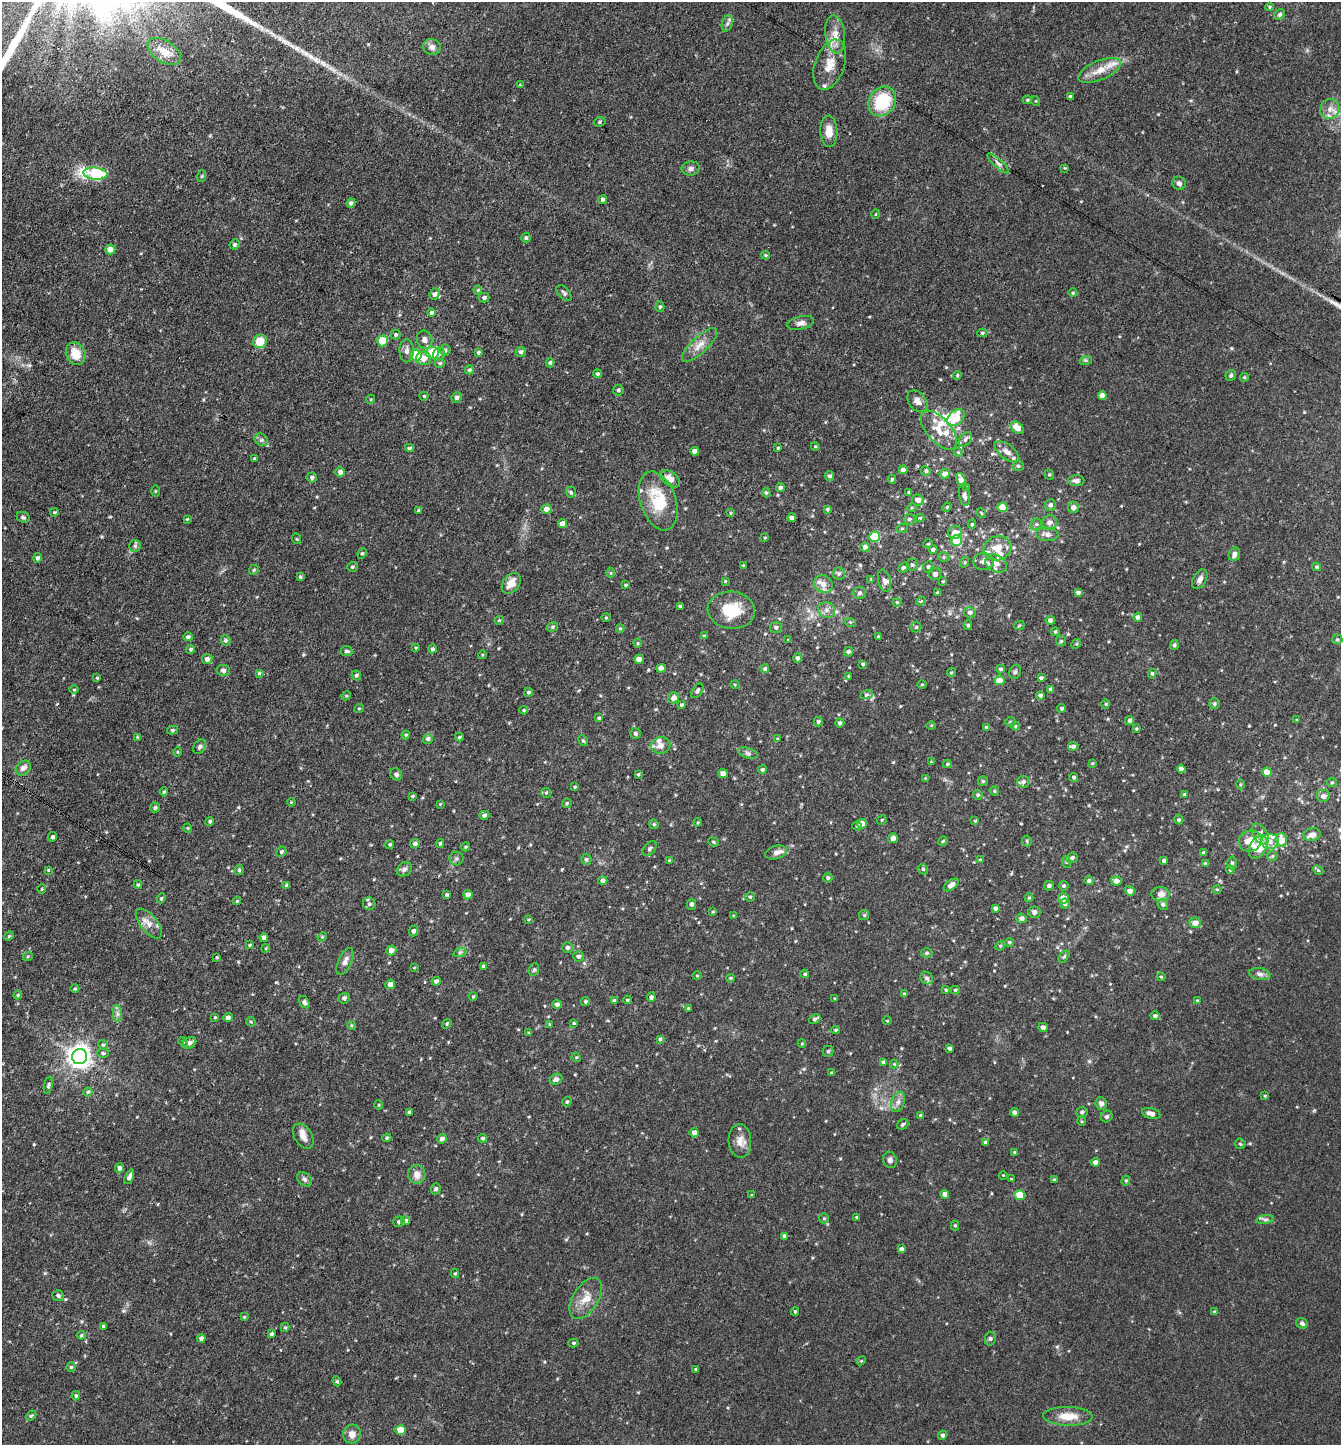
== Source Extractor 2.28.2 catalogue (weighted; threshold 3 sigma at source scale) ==
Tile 11 of 4 x 4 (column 3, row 3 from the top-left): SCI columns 2960-4298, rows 1444-2886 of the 5782 x 5773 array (HDU 1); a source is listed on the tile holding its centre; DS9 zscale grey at full resolution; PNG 1343 x 1447 px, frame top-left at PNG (2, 2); each listed source drawn as its Kron ellipse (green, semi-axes under 4 px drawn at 4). Shown black and unused: <1% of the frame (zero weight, under 3 of 4 exposures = <1% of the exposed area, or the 3 px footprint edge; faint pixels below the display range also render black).
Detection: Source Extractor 2.28.2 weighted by HDU 2 'WHT'; one run over the whole footprint, this tile lists its part. Background 0.118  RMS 0.0077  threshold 0.0347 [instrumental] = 3 sigma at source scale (4.5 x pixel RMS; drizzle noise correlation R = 1.50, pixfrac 1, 0.05/0.05 arcsec/px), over >= 5 px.
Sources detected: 527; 1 long thin detection or spike segment (spike, bleed or trail) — neither listed nor drawn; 28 inside a brighter listed object's ellipse — not listed separately; the other 498 listed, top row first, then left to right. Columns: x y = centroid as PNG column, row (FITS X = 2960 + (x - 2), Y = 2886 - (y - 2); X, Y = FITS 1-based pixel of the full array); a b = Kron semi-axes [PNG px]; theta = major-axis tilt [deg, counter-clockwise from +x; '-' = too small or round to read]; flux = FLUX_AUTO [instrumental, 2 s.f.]
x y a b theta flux
1270 7 4 4 - 0.93
1280 15 6 5 - 1.9
727 24 8 5 71 2.1
835 35 19 10 -83 8.6
432 47 8 8 - 3.7
164 51 19 11 -32 8.2
830 65 26 14 71 14
1099 70 23 9 23 11
520 85 4 3 - 0.64
1070 96 4 4 - 0.98
1027 100 4 3 - 0.94
882 101 16 13 58 35
1036 101 5 3 - 0.6
1330 109 10 9 - 5.8
600 122 6 4 25 1.1
829 131 16 8 -87 9.4
998 163 14 3 -42 2.3
1065 168 4 3 - 0.61
691 169 9 7 8 2.6
95 174 12 6 -6 78
202 176 6 3 71 0.88
1179 183 7 6 - 2.3
602 199 5 4 - 1.7
351 203 4 4 - 1.8
875 214 4 3 - 0.65
526 238 5 4 - 1.3
234 244 5 5 - 1.5
110 250 5 5 - 5.9
766 255 4 4 - 0.79
478 290 4 4 - 0.76
564 293 9 5 -46 1.9
1073 293 4 3 - 0.73
435 294 6 5 - 2.5
484 298 5 5 - 1.8
660 307 5 4 - 1.4
432 313 4 4 - 1.9
801 323 13 6 14 3.2
982 333 5 4 - 1.2
396 335 5 5 - 1.2
425 340 9 7 -69 3.8
260 341 7 7 - 12
383 341 5 5 - 24
700 345 23 8 43 8.3
445 350 5 5 - 1.5
407 351 11 7 -88 3.7
478 352 4 4 - 1.2
521 352 5 5 - 2.1
432 353 6 6 - 24
76 354 12 9 -66 12
439 354 7 5 63 2
416 355 6 5 - 20
424 358 7 6 - 7.4
1086 360 6 4 18 1.1
440 363 5 4 - 1.2
550 363 4 3 - 1.2
469 370 5 4 - 1.5
597 374 4 4 - 1.5
957 375 4 3 - 0.89
1231 375 5 5 - 1.4
1244 377 4 3 - 1
618 390 5 5 - 1.4
1102 395 4 4 - 4.4
424 396 4 4 - 0.84
457 398 5 5 - 2.1
371 399 4 3 - 0.62
917 401 12 8 -51 4.6
956 418 10 7 41 20
1017 428 7 5 -45 7.9
939 430 23 12 -49 13
965 439 8 5 52 2.6
261 440 7 6 - 1.8
815 446 4 3 - 0.72
409 448 4 3 - 1.3
778 448 4 3 - 0.86
695 451 4 4 - 4.3
958 452 5 3 - 0.83
1007 452 14 7 -38 4.4
254 458 4 3 - 0.76
1018 466 5 4 - 1.3
903 470 4 4 - 3.3
926 471 5 4 - 1.5
340 472 5 4 - 2.8
945 474 5 5 - 3.9
1049 475 5 4 - 1.2
830 476 5 4 - 1.7
312 477 5 5 - 1.7
670 479 11 6 -37 6.5
892 479 4 3 - 1.2
961 479 6 4 -70 5
1076 481 8 5 1 2.4
967 487 4 3 - 0.92
780 488 4 4 - 2
155 491 5 3 - 0.71
571 492 5 5 - 1.2
909 492 4 3 - 0.83
766 493 4 4 - 0.97
964 495 10 5 -80 2.8
918 500 6 5 - 3.7
658 501 30 17 -71 31
1050 505 6 5 - 2.5
912 507 4 3 - 0.73
947 507 4 3 - 0.71
1002 507 5 5 - 12
1073 507 5 5 - 3.7
546 509 5 5 - 4.5
827 509 4 3 - 1.1
419 510 4 4 - 1.3
54 512 4 3 - 0.82
731 513 4 4 - 0.8
981 513 5 3 - 0.69
23 517 6 5 - 1.5
792 518 4 4 - 3.3
920 518 4 4 - 0.76
187 519 4 3 - 0.74
909 519 5 5 - 1.7
1049 523 7 7 - 3.5
562 524 4 4 - 5.2
972 524 4 4 - 0.93
1036 524 6 5 - 1.4
902 528 6 3 19 0.79
955 533 7 6 - 7.3
1047 534 11 7 -4 4.2
765 537 3 2 - 0.68
875 537 5 5 - 38
297 539 5 3 - 0.71
957 541 5 5 - 25
928 544 5 3 - 0.7
135 546 6 5 - 1.4
865 547 4 4 - 3.6
998 548 14 12 18 11
933 549 4 4 - 1.9
362 553 5 4 - 1.1
1234 554 7 5 70 3
944 557 5 5 - 1.3
37 558 5 4 - 1.9
965 562 5 3 - 0.86
984 562 10 8 1 4.1
996 563 11 8 -28 5.2
744 565 3 3 - 0.9
912 565 6 5 - 1.6
352 567 5 4 - 1.2
904 567 6 4 41 1.4
928 567 6 5 - 1.9
1317 567 4 3 - 1.3
254 570 5 4 - 1.2
611 573 5 3 - 0.83
839 574 6 6 - 1.8
935 574 6 6 - 2.7
300 577 4 4 - 1.2
871 579 4 4 - 0.68
1200 579 10 6 60 3.4
725 581 3 3 - 0.86
885 581 11 6 -75 2.6
943 581 3 3 - 0.77
511 583 11 8 51 7.9
823 584 9 8 - 5.9
625 585 4 3 - 0.81
859 593 6 6 - 2
938 593 4 4 - 1.4
1078 593 4 3 - 1.8
921 601 5 3 - 0.94
897 602 4 3 - 0.67
680 606 3 3 - 1.2
731 610 23 18 -6 24
826 610 9 8 - 3.7
970 612 6 5 - 2.1
1138 617 4 4 - 2.7
606 618 5 3 - 0.67
499 620 4 4 - 0.88
1050 620 4 4 - 3
850 622 5 3 - 0.93
968 625 5 4 - 1.1
1019 626 5 3 - 0.81
552 627 6 4 17 1.2
776 627 6 5 - 1.8
916 627 5 5 - 1.3
620 628 4 4 - 0.9
1055 632 4 4 - 0.98
704 636 4 4 - 0.9
188 637 5 4 - 1.9
878 637 3 3 - 1.1
1337 639 5 5 - 1
225 640 5 5 - 1.5
788 640 4 3 - 0.67
1061 641 5 5 - 1.2
638 643 4 4 - 0.86
1076 644 5 4 - 0.86
1174 645 5 4 - 1.5
416 648 3 3 - 0.71
191 649 4 4 - 1.2
432 649 4 4 - 1.6
347 651 6 5 - 1.9
849 652 5 4 - 1.7
482 655 4 3 - 0.67
798 658 5 4 - 1.8
207 659 5 5 - 2.9
639 659 5 4 - 5.3
863 664 4 3 - 1.2
661 668 4 4 - 4.6
765 668 4 4 - 1.5
1001 669 4 4 - 1.7
223 670 7 5 -11 2.3
951 672 5 4 - 0.9
1015 672 7 5 73 1.7
259 673 4 4 - 0.86
1152 674 5 4 - 1.2
356 675 5 4 - 1.3
848 676 4 4 - 0.67
97 678 4 4 - 0.7
1041 678 4 3 - 1.5
999 680 5 5 - 7.7
922 684 5 3 - 0.69
735 685 5 3 - 0.73
1051 689 4 4 - 1.5
74 690 4 3 - 0.59
697 691 8 5 54 1.9
528 692 4 4 - 1.2
866 695 7 3 19 1.1
1040 695 4 4 - 1.9
346 696 5 4 - 0.73
674 698 6 5 - 4.6
1106 704 5 3 - 0.75
1214 704 5 5 - 1.3
682 705 4 4 - 1.5
359 708 5 3 - 0.69
1062 708 4 4 - 1.4
524 710 4 3 - 0.87
599 718 4 3 - 1
1130 720 4 4 - 2
1297 720 3 3 - 0.63
818 722 5 4 - 1.5
1011 722 5 5 - 1.1
840 723 5 4 - 2
931 725 5 3 - 0.71
1015 726 4 4 - 0.96
986 727 4 4 - 1.3
1136 729 3 3 - 0.95
172 730 5 4 - 1.1
635 733 5 5 - 1.7
406 735 4 3 - 0.97
137 737 4 3 - 0.75
459 737 4 3 - 1.1
428 739 5 5 - 2
777 739 4 4 - 0.86
583 741 5 4 - 1.1
661 745 9 8 - 4.9
1073 746 5 4 - 1.7
199 747 8 5 59 1.9
177 752 5 3 - 0.69
748 753 10 5 -18 2.1
931 762 4 4 - 0.62
1092 763 3 2 - 0.71
947 764 4 3 - 1.1
23 768 8 6 43 4
1181 769 4 4 - 3.6
762 770 4 4 - 1.4
1267 772 4 4 - 9.2
723 773 5 4 - 4.9
396 774 6 5 - 2
638 774 4 3 - 1
1074 777 4 4 - 1.4
925 778 4 4 - 0.58
983 781 5 5 - 1.2
1023 782 6 6 - 2.1
1332 782 5 4 - 1
1240 784 5 3 - 0.86
575 787 4 3 - 0.91
994 791 5 4 - 1.1
164 792 4 4 - 1.1
546 793 5 5 - 1.2
1184 794 4 3 - 0.76
978 795 5 4 - 1.3
412 796 4 3 - 0.8
1323 796 7 6 - 3.3
291 802 4 3 - 0.62
567 803 4 4 - 1.2
440 804 3 3 - 0.55
155 808 5 5 - 1.5
484 815 5 4 - 1.8
882 820 5 4 - 0.88
1179 820 5 4 - 1.3
210 821 4 4 - 1.3
975 821 4 4 - 0.88
698 822 4 3 - 0.75
654 824 5 4 - 1.1
862 824 5 4 - 6.6
857 826 5 3 - 0.97
188 828 5 4 - 0.84
1260 834 12 6 -58 5.2
1312 835 9 6 15 4.8
52 837 5 4 - 1.4
893 838 5 5 - 3.9
1281 840 7 5 -87 10
943 841 5 4 - 0.87
1027 841 5 5 - 1.1
1250 841 12 10 25 14
713 842 5 4 - 0.97
1270 842 8 7 - 4.2
440 843 4 3 - 1.1
390 844 4 4 - 1.2
415 844 5 4 - 2.1
466 847 4 3 - 0.73
1258 847 13 8 59 20
650 849 8 5 48 1.7
281 852 5 5 - 1.5
776 852 11 6 16 3.7
1204 853 4 4 - 1.6
1272 856 5 5 - 1.2
1072 858 6 5 - 2.1
457 859 7 7 - 1.8
586 859 6 5 - 1.4
980 860 4 3 - 1.2
1164 860 4 3 - 1.9
669 861 3 3 - 0.78
1066 862 6 3 -71 0.92
1232 863 6 4 90 1.6
1205 864 4 3 - 1
404 869 8 6 37 2.2
923 869 6 4 -45 1.1
48 870 3 3 - 0.65
239 870 5 4 - 0.96
1230 870 4 4 - 0.82
1318 870 5 4 - 0.99
828 878 5 4 - 1.5
603 881 4 4 - 2.4
1089 881 5 4 - 1.8
1116 881 5 4 - 4.6
138 885 4 4 - 0.9
287 885 4 4 - 1.4
951 885 8 5 35 4.9
1049 886 5 4 - 1.8
1064 886 5 4 - 1.4
42 889 4 4 - 0.76
1217 889 5 3 - 0.7
1130 891 5 4 - 3.8
1161 894 9 7 -3 4.4
447 895 4 3 - 1.5
468 895 5 4 - 4.2
750 897 4 4 - 0.97
161 898 5 4 - 0.98
1029 898 4 4 - 0.82
1063 898 5 5 - 8.2
237 901 4 3 - 0.79
369 904 6 6 - 1.9
692 904 5 4 - 2.1
1065 904 5 5 - 2.1
1163 904 5 5 - 1.9
995 908 4 4 - 2.5
713 912 3 3 - 0.74
1034 912 6 6 - 3.3
864 915 5 5 - 1.2
733 916 4 3 - 0.56
1022 918 5 4 - 3.1
528 919 4 2 - 0.71
1195 923 6 5 - 5.3
149 924 18 8 -51 6.1
413 931 5 4 - 2.1
9 936 5 4 - 0.96
322 937 5 3 - 0.72
264 938 4 4 - 3.7
1009 942 4 4 - 1.1
250 945 4 3 - 0.88
1000 946 5 4 - 0.92
266 948 4 3 - 0.73
568 948 5 5 - 1.9
391 950 5 5 - 4.3
460 952 7 4 18 1.3
927 953 6 4 3 1.3
28 956 5 3 - 0.74
578 956 5 5 - 2.1
1064 956 7 4 52 1.1
217 957 3 3 - 0.72
345 961 14 6 65 4.4
483 967 4 4 - 2.1
414 968 4 3 - 0.54
534 970 6 5 - 1.3
805 974 4 3 - 1.1
1260 974 11 6 -12 3
697 976 4 3 - 0.69
1161 977 4 4 - 0.76
730 978 4 3 - 0.95
927 978 7 6 - 1.9
436 981 4 4 - 2.4
390 984 5 4 - 4.7
75 989 4 3 - 0.69
946 990 4 3 - 0.84
955 990 4 4 - 1.2
904 994 4 4 - 1
18 995 4 4 - 0.93
473 996 4 3 - 0.82
651 997 5 4 - 1.8
344 998 5 5 - 1.8
835 999 3 3 - 0.78
627 1000 4 3 - 0.84
1197 1000 3 3 - 0.67
614 1001 4 3 - 2
304 1002 7 4 -56 2.2
585 1002 4 4 - 1.4
557 1004 4 4 - 2.4
688 1008 4 4 - 0.84
117 1014 8 4 -90 2.2
1155 1016 5 4 - 1.4
215 1017 4 3 - 0.77
228 1017 4 4 - 2.5
815 1019 6 4 35 1.8
887 1021 4 3 - 0.63
251 1022 5 4 - 0.84
574 1023 4 3 - 0.81
447 1024 5 4 - 1.1
550 1024 4 4 - 0.74
351 1025 4 3 - 0.78
1043 1027 5 4 - 2.3
835 1030 4 3 - 0.89
529 1033 4 3 - 0.8
660 1039 4 3 - 1.2
183 1042 5 4 - 0.92
190 1043 7 5 34 2.7
802 1043 4 4 - 0.75
103 1045 5 4 - 1.1
949 1048 4 3 - 2
828 1051 5 5 - 1.2
103 1053 6 4 -1 1.4
80 1057 7 7 - 600
576 1057 5 4 - 0.81
883 1062 4 4 - 1.6
894 1064 4 4 - 0.78
831 1073 4 3 - 0.58
556 1079 6 5 - 2.5
48 1085 9 4 78 1.4
88 1092 4 4 - 0.97
1265 1096 4 3 - 0.75
567 1102 5 4 - 1.3
898 1102 10 6 70 3.2
1101 1103 6 5 - 2.8
378 1105 5 3 - 0.81
409 1112 4 3 - 1.8
1014 1112 4 4 - 2.3
1082 1112 6 5 - 1.9
1151 1114 9 5 -15 3.9
920 1115 3 3 - 1.1
1107 1116 6 5 - 1.6
1081 1121 5 3 - 0.8
903 1124 6 4 33 1.2
694 1133 5 4 - 3.9
303 1136 14 8 -58 5.3
387 1138 5 4 - 1
483 1138 4 4 - 1.4
442 1139 5 4 - 2.6
740 1141 17 11 -87 7.3
986 1142 4 4 - 1.8
1240 1144 5 5 - 1.1
1015 1152 4 3 - 0.97
890 1160 8 7 - 2.5
1095 1162 4 4 - 3.6
120 1168 5 4 - 2.5
417 1175 9 8 - 5.4
1003 1175 4 3 - 0.57
129 1177 8 4 67 2.8
305 1179 8 6 -41 2
1011 1179 3 2 - 0.56
1054 1180 4 3 - 1.4
1126 1181 5 4 - 1.1
436 1189 5 5 - 1.8
945 1194 4 4 - 4
752 1195 4 4 - 0.73
1020 1195 5 5 - 19
857 1217 4 3 - 1.3
824 1218 5 4 - 1.1
1265 1219 9 4 8 1.9
406 1221 5 4 - 2
399 1222 6 5 - 1.2
955 1225 5 4 - 0.93
784 1236 4 3 - 2.2
901 1249 4 4 - 2.2
455 1273 4 4 - 0.92
58 1296 6 5 - 1.7
586 1298 23 12 58 11
795 1312 4 3 - 0.96
1214 1312 4 3 - 1.1
244 1317 4 3 - 0.82
1302 1323 6 5 - 1.9
103 1326 4 4 - 1.1
285 1327 4 4 - 0.88
271 1334 4 3 - 1.6
81 1335 4 4 - 0.94
201 1338 4 4 - 2.3
990 1339 7 5 76 1.5
573 1343 5 4 - 1.3
861 1361 5 3 - 0.71
71 1367 4 4 - 1.1
696 1369 4 3 - 0.86
337 1381 5 4 - 1.1
76 1396 4 4 - 1.2
31 1416 6 4 43 1.1
1068 1416 25 9 -2 12
400 1430 5 5 - 14
352 1434 9 8 - 5.2
943 1435 4 4 - 1.9